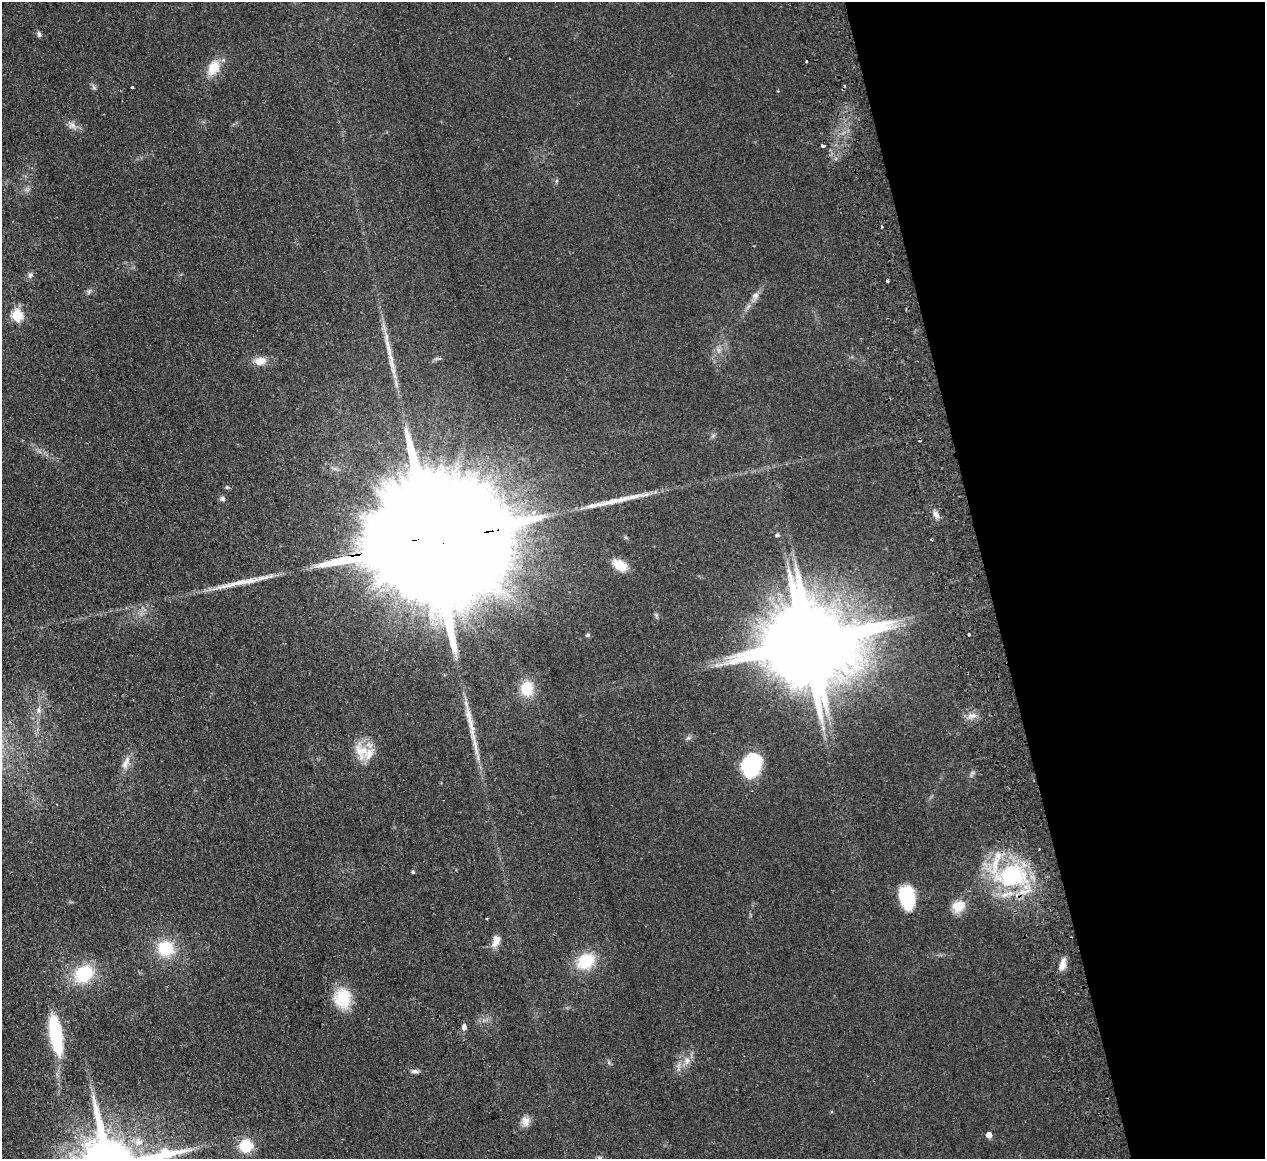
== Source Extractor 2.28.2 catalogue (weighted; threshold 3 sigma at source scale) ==
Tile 12 of 4 x 4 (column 4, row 3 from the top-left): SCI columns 3847-5109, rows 1436-2592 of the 5166 x 5065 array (HDU 1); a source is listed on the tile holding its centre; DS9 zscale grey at full resolution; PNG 1267 x 1161 px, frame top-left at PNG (2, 2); no overlay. Shown black and unused: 22% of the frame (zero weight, under 2 of 3 exposures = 3% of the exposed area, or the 3 px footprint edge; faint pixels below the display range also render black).
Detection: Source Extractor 2.28.2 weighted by HDU 2 'WHT'; one run over the whole footprint, this tile lists its part. Background 0.0582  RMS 0.0088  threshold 0.0396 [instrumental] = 3 sigma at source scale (4.5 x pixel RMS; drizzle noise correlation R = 1.50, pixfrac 1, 0.05/0.05 arcsec/px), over >= 5 px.
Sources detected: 63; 1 too faint to see at this stretch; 2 inside a brighter object's white glare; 5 cosmic-ray / hot-pixel residue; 3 long thin detections or spike segments (spike, bleed or trail) — not listed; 3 inside a brighter listed object's ellipse — not listed separately; the other 49 listed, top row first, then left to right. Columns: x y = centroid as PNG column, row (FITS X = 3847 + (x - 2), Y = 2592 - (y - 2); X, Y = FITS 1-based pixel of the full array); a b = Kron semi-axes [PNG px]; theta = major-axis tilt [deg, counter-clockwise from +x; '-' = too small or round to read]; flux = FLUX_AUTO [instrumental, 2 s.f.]
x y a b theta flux
39 34 8 5 -74 1.9
806 61 3 3 - 1.7
213 67 22 14 62 16
132 87 3 3 - 1.6
72 125 14 8 -39 5.2
823 146 4 2 - 4.2
556 181 6 4 70 1.1
27 190 7 4 0 1.9
30 275 8 6 76 2.3
888 281 3 3 - 2.1
89 291 7 4 19 1.8
755 296 11 8 58 4.2
17 315 6 6 - 66
390 356 31 6 -72 13
260 361 16 10 3 8.6
222 499 7 6 - 2.4
936 515 10 7 -66 4.1
777 535 5 4 - 1.8
429 541 79 25 10 90000
620 565 20 11 -30 13
895 627 10 3 21 2.5
969 634 3 3 - 2.2
588 635 5 5 - 1.7
805 646 25 19 -7 12000
527 689 16 14 -82 22
39 710 8 7 - 2.9
972 715 10 5 -1 4
688 738 8 4 36 1.7
361 751 26 19 -67 19
126 763 21 8 64 7.1
751 765 23 17 58 60
413 872 4 3 - 1.4
1011 876 44 28 1 97
907 898 20 13 -77 44
958 906 18 14 30 13
486 918 3 2 - 1
496 941 15 9 68 7.1
166 948 17 16 - 33
586 961 19 16 32 31
1062 964 16 7 75 6.2
84 974 18 15 36 46
342 998 25 21 -86 26
464 1027 7 6 - 3.1
56 1035 44 13 -80 59
687 1060 11 9 88 6.5
415 1071 12 5 -3 2.8
525 1121 14 11 86 6.2
989 1135 5 5 - 6.9
246 1146 13 12 - 26
Overlapping masked pixels (flux is a lower limit): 2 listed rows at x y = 429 541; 805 646